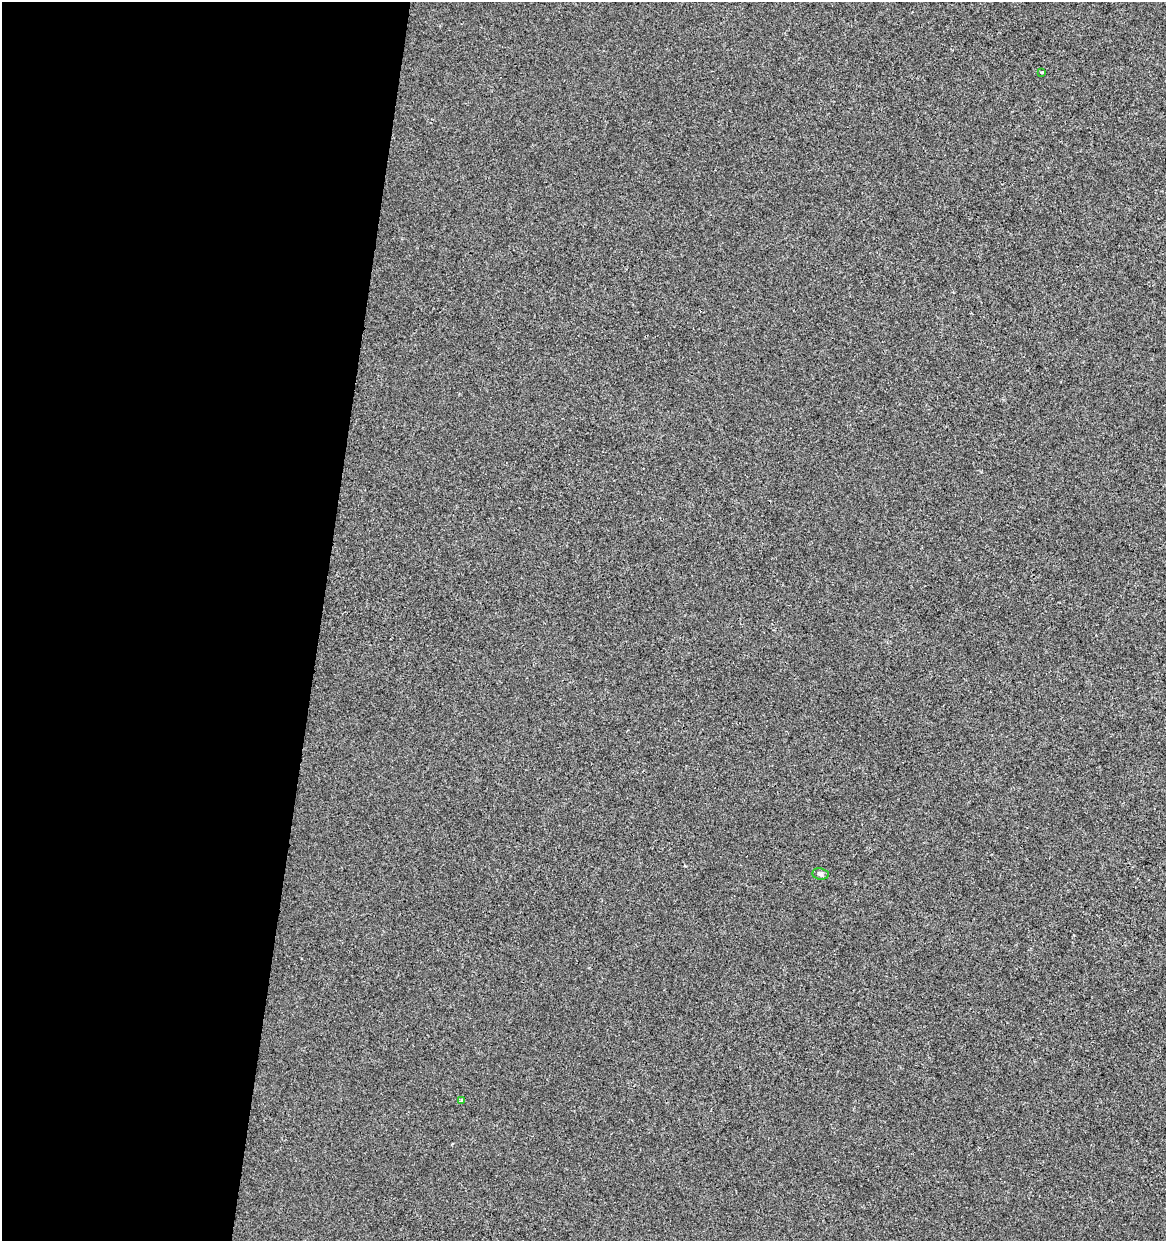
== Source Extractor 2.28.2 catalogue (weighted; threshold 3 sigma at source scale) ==
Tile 5 of 4 x 4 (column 1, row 2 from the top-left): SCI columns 283-1446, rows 2477-3715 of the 5159 x 4960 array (HDU 1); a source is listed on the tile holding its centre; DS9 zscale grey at full resolution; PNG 1168 x 1243 px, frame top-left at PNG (2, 2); each listed source drawn as its Kron ellipse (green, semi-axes under 4 px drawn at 4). Shown black and unused: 27% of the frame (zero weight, under 2 of 3 exposures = <1% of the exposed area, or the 3 px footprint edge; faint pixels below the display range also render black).
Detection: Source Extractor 2.28.2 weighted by HDU 2 'WHT'; one run over the whole footprint, this tile lists its part. Background -6.83e-05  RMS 0.0042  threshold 0.019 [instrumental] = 3 sigma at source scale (4.5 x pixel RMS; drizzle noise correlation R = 1.50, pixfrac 1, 0.0396/0.0396 arcsec/px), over >= 5 px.
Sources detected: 3; all 3 listed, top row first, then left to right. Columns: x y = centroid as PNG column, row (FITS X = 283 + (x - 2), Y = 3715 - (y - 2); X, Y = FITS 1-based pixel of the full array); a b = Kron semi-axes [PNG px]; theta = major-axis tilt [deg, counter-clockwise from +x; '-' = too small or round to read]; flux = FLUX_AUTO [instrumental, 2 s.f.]
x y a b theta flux
1042 72 3 3 - 0.89
820 874 8 6 -8 1.2
461 1101 3 3 - 1.3